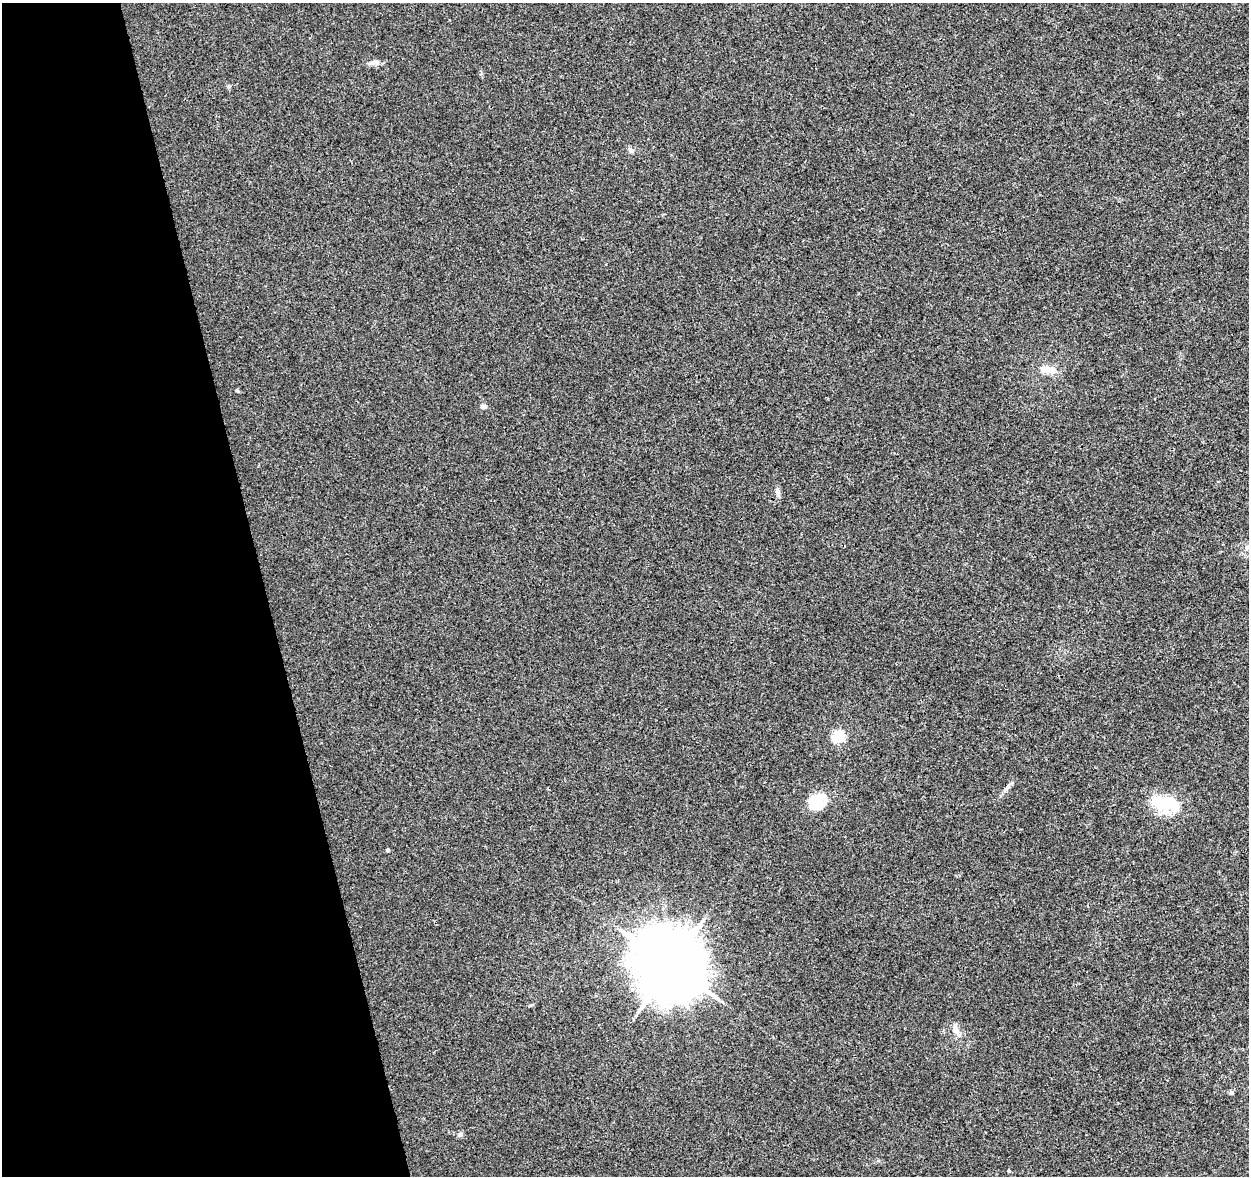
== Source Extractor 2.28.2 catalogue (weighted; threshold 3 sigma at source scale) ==
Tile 5 of 4 x 4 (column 1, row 2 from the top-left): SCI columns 58-1304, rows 2446-3619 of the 5100 x 4843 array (HDU 1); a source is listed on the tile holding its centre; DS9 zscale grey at full resolution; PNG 1251 x 1178 px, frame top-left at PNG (2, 3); no overlay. Shown black and unused: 21% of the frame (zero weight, under 3 of 4 exposures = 5% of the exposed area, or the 3 px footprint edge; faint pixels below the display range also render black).
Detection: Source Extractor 2.28.2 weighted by HDU 2 'WHT'; one run over the whole footprint, this tile lists its part. Background 0.0053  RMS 0.0027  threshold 0.012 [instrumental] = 3 sigma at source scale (4.5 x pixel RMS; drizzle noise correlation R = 1.50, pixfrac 1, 0.0396/0.0396 arcsec/px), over >= 5 px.
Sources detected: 18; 1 inside a brighter object's white glare — not listed; the other 17 listed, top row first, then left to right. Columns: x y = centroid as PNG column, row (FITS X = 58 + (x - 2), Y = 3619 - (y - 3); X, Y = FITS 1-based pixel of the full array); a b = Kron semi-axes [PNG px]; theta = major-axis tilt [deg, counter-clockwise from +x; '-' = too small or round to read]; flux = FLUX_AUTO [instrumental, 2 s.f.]
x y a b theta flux
374 62 13 6 7 1.4
631 150 7 6 - 0.86
1047 370 19 9 -6 3.5
237 391 5 4 - 0.35
483 406 7 6 - 1
777 491 11 6 -76 0.96
1247 548 8 6 -63 0.84
838 737 6 5 - 29
1007 788 11 5 52 1
816 802 18 13 26 10
1167 804 26 16 -6 14
388 850 4 3 - 0.68
670 965 20 18 -41 2200
956 1030 19 7 -66 1.8
1231 1093 6 5 - 0.42
460 1134 8 6 29 0.7
1009 1171 4 4 - 0.35
Overlapping masked pixels (flux is a lower limit): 1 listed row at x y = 670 965
Unlisted compact peaks at least as high as the median listed source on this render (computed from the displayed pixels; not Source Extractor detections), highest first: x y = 229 86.